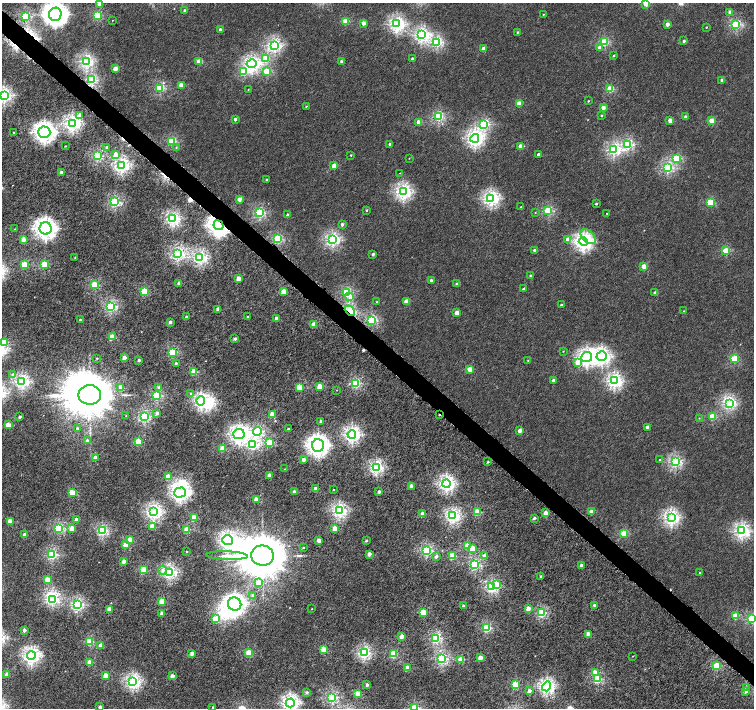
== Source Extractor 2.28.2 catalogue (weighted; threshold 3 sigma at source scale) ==
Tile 11 of 4 x 4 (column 3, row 3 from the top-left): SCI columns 3029-4532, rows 1659-3069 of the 6052 x 6055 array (HDU 1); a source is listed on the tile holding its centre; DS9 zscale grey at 2 x 2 block average (1 PNG px = mean of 2 x 2 image px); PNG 756 x 710 px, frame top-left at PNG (2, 3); each listed source drawn as its Kron ellipse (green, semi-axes under 4 px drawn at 4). Shown black and unused: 3% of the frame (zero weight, under 4 of 8 exposures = <1% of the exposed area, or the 3 px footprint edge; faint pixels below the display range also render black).
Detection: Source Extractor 2.28.2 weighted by HDU 2 'WHT'; one run over the whole footprint, this tile lists its part. Background 3.80e-04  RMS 0.0014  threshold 0.00553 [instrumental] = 3 sigma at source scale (4.09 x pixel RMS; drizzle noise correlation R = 1.36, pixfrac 0.8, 0.0396/0.0396 arcsec/px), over >= 5 px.
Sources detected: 326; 7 inside a brighter object's white glare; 4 cosmic-ray / hot-pixel residue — neither listed nor drawn; the other 315 listed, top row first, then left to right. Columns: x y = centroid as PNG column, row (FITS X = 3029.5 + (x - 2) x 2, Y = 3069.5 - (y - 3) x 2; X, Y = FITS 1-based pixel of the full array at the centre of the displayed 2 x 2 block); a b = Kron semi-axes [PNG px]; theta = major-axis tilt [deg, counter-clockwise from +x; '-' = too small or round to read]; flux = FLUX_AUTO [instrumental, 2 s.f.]
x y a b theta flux
646 3 3 2 - 5.5
99 4 2 2 - 1.2
185 11 2 2 - 1.7
730 12 2 2 - 2
55 14 6 6 - 170
543 14 2 2 - 0.16
97 15 3 3 - 15
25 16 3 3 - 18
112 20 2 2 - 0.081
346 21 3 3 - 7.3
363 23 2 2 - 2.2
397 24 4 4 - 49
667 24 2 2 - 2.3
736 25 3 3 - 20
706 27 2 2 - 0.22
220 29 2 2 - 0.71
517 32 2 2 - 0.36
421 35 4 3 - 41
684 41 2 2 - 0.73
437 42 3 3 - 26
604 42 3 3 - 16
274 45 3 3 - 38
599 47 3 2 - 0.87
483 49 2 2 - 2.1
613 56 2 2 - 0.3
265 59 3 3 - 11
412 59 2 2 - 1.6
86 61 3 3 - 39
342 61 2 2 - 1.1
199 62 3 2 - 4.9
251 64 5 4 - 45
115 69 2 2 - 3
243 72 3 3 - 10
267 72 3 3 - 11
92 80 3 3 - 23
722 80 2 2 - 1.7
181 85 2 2 - 4.8
160 88 3 3 - 17
248 89 2 2 - 0.15
610 89 3 3 - 9.4
4 95 3 3 - 43
588 101 2 2 - 0.27
519 104 2 2 - 5.1
306 106 2 2 - 0.21
603 107 2 2 - 2.1
80 115 4 3 - 1.6
601 115 2 2 - 0.37
438 117 3 3 - 21
686 117 2 2 - 1.7
235 119 2 2 - 0.93
670 120 2 2 - 3.1
711 121 3 2 - 5
419 122 2 2 - 5
72 123 4 4 - 56
484 124 3 3 - 22
44 132 6 6 - 110
14 133 2 2 - 0.37
475 138 4 4 - 56
172 141 3 3 - 15
390 144 2 2 - 1.1
627 144 3 3 - 25
65 146 2 2 - 0.19
521 146 2 2 - 3.5
107 147 2 2 - 0.55
176 147 3 2 - 0.24
613 150 4 3 - 31
538 154 2 2 - 0.72
116 155 3 3 - 3.3
351 155 2 2 - 0.24
97 156 3 3 - 24
409 158 2 2 - 0.11
676 158 3 3 - 14
122 165 4 3 - 48
334 166 2 2 - 4.7
667 168 3 3 - 23
61 172 2 2 - 1.4
400 173 2 2 - 0.096
267 179 2 2 - 0.33
403 192 4 4 - 52
491 198 4 4 - 49
239 199 2 2 - 2.6
115 202 3 3 - 24
710 203 3 3 - 9.6
596 204 2 2 - 0.46
521 207 2 2 - 0.33
366 210 2 2 - 0.33
548 211 3 3 - 16
259 213 3 3 - 23
535 213 2 2 - 0.14
607 213 2 2 - 0.24
288 215 2 2 - 1.6
173 219 3 3 - 41
342 224 2 2 - 0.99
218 225 5 4 - 130
46 228 6 6 - 120
15 229 2 2 - 0.13
588 236 9 6 -46 3.6
24 239 2 2 - 2.9
278 239 3 3 - 19
332 239 3 3 - 39
568 239 3 2 - 2
583 241 4 4 - 68
534 250 2 2 - 0.57
726 251 3 3 - 9.5
178 254 3 3 - 37
373 254 2 2 - 0.89
200 257 4 3 - 42
75 258 2 2 - 0.2
24 265 3 3 - 9.4
44 265 3 3 - 12
644 267 2 2 - 4.6
531 276 2 2 - 0.72
239 279 2 2 - 3.2
431 280 2 2 - 1
179 283 2 2 - 2.2
457 284 2 2 - 1.3
95 285 3 3 - 15
523 289 2 2 - 0.64
144 291 3 3 - 12
284 292 3 2 - 5.4
346 293 3 3 - 19
655 293 2 2 - 1.8
350 297 4 4 - 1.6
377 302 2 2 - 0.18
406 302 2 2 - 3.6
561 305 2 2 - 0.54
111 307 3 3 - 29
218 309 2 2 - 2.8
350 311 6 4 -42 8.1
683 311 2 2 - 0.1
457 313 2 2 - 2.7
186 317 2 2 - 0.83
248 317 2 2 - 0.41
276 318 2 2 - 1.5
80 320 2 2 - 0.38
372 320 3 3 - 22
170 322 2 2 - 1.3
314 325 3 2 - 4.4
112 337 3 3 - 7.1
235 339 2 2 - 0.98
4 342 3 3 - 7.7
563 351 2 2 - 0.15
172 352 3 3 - 18
602 356 5 5 - 56
587 357 5 5 - 57
97 358 2 2 - 0.21
124 358 2 2 - 2.2
734 359 3 3 - 13
139 360 2 2 - 0.69
528 360 2 2 - 0.19
176 363 2 2 - 0.53
578 363 4 3 - 5
470 369 2 2 - 5.2
194 372 3 3 - 8.9
13 375 4 3 - 0.82
553 380 2 2 - 1.6
22 381 3 3 - 45
614 381 4 3 - 46
355 383 3 3 - 22
320 386 3 2 - 6.7
121 387 3 2 - 5.1
159 387 3 3 - 0.53
299 387 3 3 - 8.1
337 390 2 2 - 0.1
191 393 4 3 - 0.53
90 395 11 10 - 2000
157 395 3 3 - 18
201 401 5 4 - 42
730 404 4 3 - 23
157 413 3 2 - 0.98
272 414 2 2 - 5.9
439 415 3 2 - 0.9
126 416 2 2 - 0.12
144 416 3 3 - 30
20 417 2 2 - 0.83
712 417 3 3 - 9.9
699 418 2 2 - 0.14
321 421 2 2 - 1.7
8 425 3 2 - 5.7
647 427 2 2 - 1.8
77 428 3 2 - 0.64
288 429 2 2 - 0.53
258 431 4 3 - 26
520 431 2 2 - 2.4
239 434 5 5 - 71
352 434 4 4 - 53
87 441 3 2 - 1.4
138 442 3 3 - 9.3
270 442 3 3 - 8.6
252 445 4 3 - 26
318 445 6 6 - 130
223 448 3 3 - 8.2
95 458 2 2 - 3.4
303 460 2 2 - 1.6
660 460 2 2 - 0.19
488 462 2 2 - 0.36
675 462 3 3 - 30
376 467 4 3 - 37
285 469 2 2 - 0.099
269 475 2 2 - 1.8
168 477 3 3 - 7
447 484 4 4 - 55
411 486 2 2 - 2.7
316 489 2 2 - 2.6
333 490 2 2 - 0.17
294 492 2 2 - 2
379 492 2 2 - 1.5
72 493 3 3 - 8.4
180 493 6 5 - 71
256 499 2 2 - 4.9
339 511 4 3 - 45
154 512 4 3 - 51
477 512 3 3 - 8.8
592 512 3 2 - 3.7
546 513 2 2 - 4
422 514 2 2 - 3.8
453 516 4 3 - 42
671 517 4 4 - 49
194 518 3 3 - 7.2
534 518 2 2 - 0.76
76 519 2 2 - 1
10 521 2 2 - 4.8
152 527 3 2 - 4.6
59 528 3 3 - 22
72 528 2 2 - 3.3
335 528 2 2 - 3.6
187 530 3 2 - 8.7
102 531 3 3 - 27
741 531 4 4 - 45
624 534 3 3 - 9.2
25 535 2 2 - 2.9
130 540 3 3 - 7.5
228 540 5 5 - 55
318 540 2 2 - 2
366 540 2 2 - 0.49
125 545 2 2 - 4.2
467 545 2 2 - 3.5
303 548 2 2 - 0.24
473 548 3 3 - 7
426 550 3 3 - 24
187 552 2 2 - 0.18
369 554 2 2 - 1.9
52 555 3 3 - 24
262 555 11 10 - 1800
227 556 20 4 -2 2.2
436 556 3 2 - 0.93
453 556 3 3 - 9.9
485 556 2 2 - 2.4
124 561 2 2 - 2.2
475 565 3 3 - 22
581 565 2 2 - 1.3
143 570 3 3 - 8.7
163 570 5 4 - 1.1
170 572 3 3 - 39
700 573 2 2 - 0.26
541 576 2 2 - 0.35
47 580 3 2 - 5.9
258 583 3 3 - 3.5
497 585 3 3 - 4.5
491 587 3 3 - 31
253 596 3 3 - 0.96
52 599 4 3 - 27
162 601 3 3 - 7.6
235 604 7 6 - 110
77 605 3 3 - 34
594 605 2 2 - 0.86
463 606 2 2 - 0.85
528 608 3 2 - 2.8
109 609 2 2 - 4.3
312 609 2 2 - 0.15
423 612 3 3 - 8.2
541 613 3 3 - 19
162 614 2 2 - 2
735 616 3 3 - 6.5
215 619 3 3 - 7.5
751 619 3 3 - 16
487 628 3 3 - 16
24 630 2 2 - 1.4
588 634 3 2 - 4.9
402 636 3 2 - 2.8
436 638 3 3 - 26
90 641 3 3 - 12
101 645 2 2 - 2.4
323 649 3 3 - 6.5
192 653 2 2 - 2.3
249 653 3 3 - 8.7
364 653 3 3 - 35
393 654 3 3 - 13
31 655 4 4 - 62
633 656 3 2 - 0.1
480 658 2 2 - 4.5
441 659 3 3 - 29
461 659 3 3 - 7.8
90 663 3 2 - 5.9
716 666 3 3 - 13
408 668 3 2 - 5
595 672 3 3 - 2.7
7 675 2 2 - 3.9
106 676 3 2 - 4.9
172 676 2 2 - 2.5
597 679 3 3 - 16
133 682 4 4 - 46
367 685 2 2 - 1.1
515 685 3 3 - 13
547 686 5 4 - 52
747 687 3 2 - 0.92
529 691 2 2 - 1.5
307 692 3 2 - 0.7
746 692 3 2 - 0.91
358 694 3 2 - 5.9
332 697 3 3 - 27
290 703 4 4 - 58
100 707 2 2 - 1.7
213 707 2 2 - 0.49
415 708 3 3 - 19
Overlapping masked pixels (flux is a lower limit): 3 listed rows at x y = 218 225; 350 311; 439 415
Isophote crosses this tile's border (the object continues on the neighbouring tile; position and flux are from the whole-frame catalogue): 9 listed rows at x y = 646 3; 99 4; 55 14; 4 95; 4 342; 751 619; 290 703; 100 707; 415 708